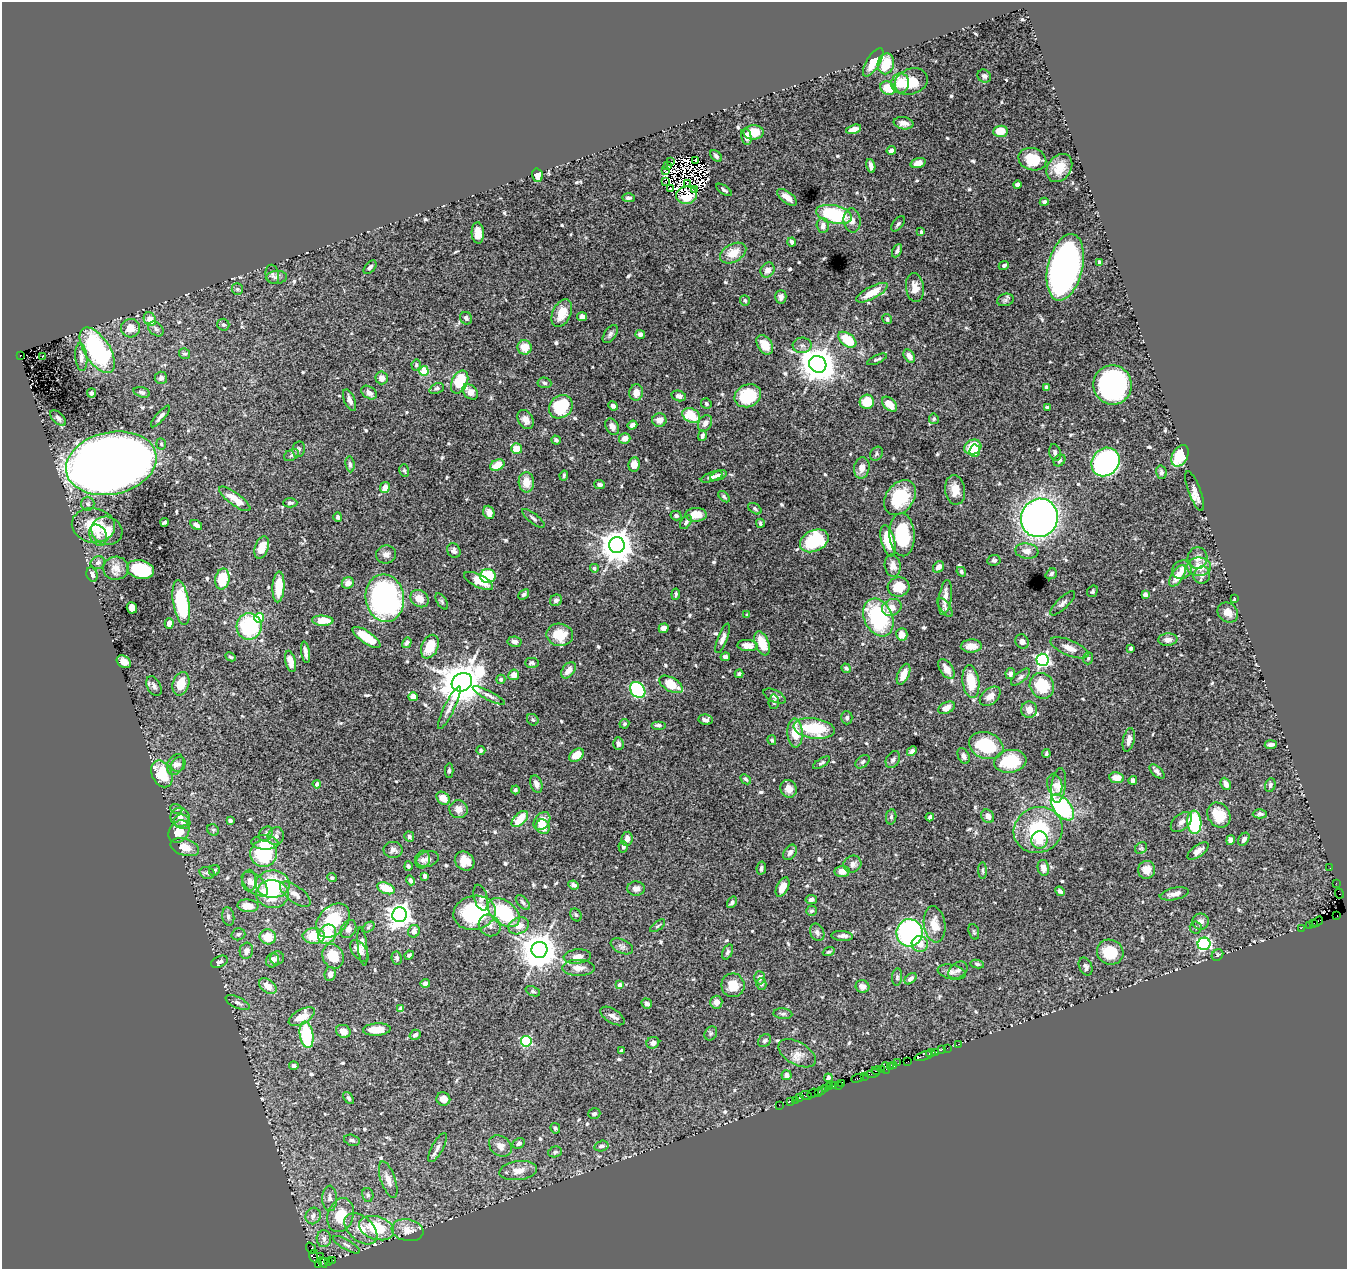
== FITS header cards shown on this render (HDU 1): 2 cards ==
NAXIS1  =                 1345
NAXIS2  =                 1267

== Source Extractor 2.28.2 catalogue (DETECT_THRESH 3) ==
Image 1345 x 1267 px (HDU 1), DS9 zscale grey, 1 PNG px = 1 image px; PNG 1349 x 1271 px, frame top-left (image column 1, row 1267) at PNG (2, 2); each listed source drawn as its Kron ellipse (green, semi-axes under 4 px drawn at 4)
Background 1.96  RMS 0.034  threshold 0.103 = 3 sigma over >= 5 px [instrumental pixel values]
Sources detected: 644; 2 with non-positive FLUX_AUTO (blend fragments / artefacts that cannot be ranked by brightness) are neither listed nor drawn; of the other 642, the 500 brightest by FLUX_AUTO listed and drawn (142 fainter detections omitted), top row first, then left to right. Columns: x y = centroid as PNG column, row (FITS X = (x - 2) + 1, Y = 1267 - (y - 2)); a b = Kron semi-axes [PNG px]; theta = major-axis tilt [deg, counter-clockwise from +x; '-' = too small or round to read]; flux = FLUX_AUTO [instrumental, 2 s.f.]
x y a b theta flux
873 62 16 6 58 32
886 64 10 8 78 69
984 76 7 6 - 6.9
911 81 17 12 21 57
900 83 10 9 - 45
887 88 7 6 - 39
904 123 10 6 -9 17
854 129 8 4 16 20
1000 131 7 5 4 32
754 132 10 7 2 47
746 137 8 5 -78 14
891 150 5 4 - 8.6
716 156 7 4 -45 5.9
1032 159 14 11 -16 60
695 161 3 2 - 3.7
670 162 3 2 - 12
918 163 8 4 16 14
668 165 3 3 - 3.9
871 166 7 4 -75 11
1059 168 15 11 54 35
665 171 4 2 - 4.1
537 175 7 5 -76 17
666 182 3 2 - 4.3
687 183 2 2 - 3.9
1017 184 4 4 - 6.4
670 189 3 3 - 9.8
695 190 4 3 - 6.9
724 190 9 4 -35 5.4
687 195 10 8 10 23
787 197 12 5 -38 21
628 198 6 4 0 5.9
1044 202 4 4 - 7.2
834 214 18 9 -13 190
852 220 12 8 -84 15
898 224 9 5 49 5.8
823 225 7 6 - 13
921 232 3 3 - 4.8
478 233 10 6 -86 21
792 242 4 3 - 5.4
897 251 7 4 64 7.1
733 253 14 9 29 38
1099 262 4 3 - 4.9
1004 265 5 4 - 5.4
370 267 8 5 48 6.7
1065 267 34 17 77 1300
768 270 8 6 54 13
272 274 10 6 -78 6.7
276 277 11 6 3 7
915 287 14 9 -83 24
237 289 6 5 - 4.1
872 293 17 6 28 47
781 297 7 5 89 8.3
745 300 5 5 - 4.8
1005 300 8 6 16 5.6
562 313 14 9 67 40
582 317 5 4 - 13
466 318 6 6 - 7.8
150 319 7 6 - 25
887 319 5 4 - 4.9
223 325 6 6 - 5.4
131 328 9 9 - 27
156 329 9 6 -42 7.6
610 334 10 5 54 7.1
640 334 5 4 - 6.2
847 340 10 6 -36 78
765 345 10 7 -56 35
802 345 9 8 - 9.1
525 347 7 7 - 29
97 350 26 12 -57 330
184 353 5 5 - 4.3
20 356 3 2 - 20
42 356 3 2 - 8.1
909 356 7 5 -53 12
81 357 14 6 -84 14
877 359 10 3 24 4.6
818 364 9 8 - 5000
416 365 5 4 - 5.1
424 371 5 4 - 66
161 378 6 6 - 7.4
382 378 6 6 - 12
460 382 12 7 64 90
544 383 7 5 -5 5
1113 385 20 19 - 500
1046 387 4 3 - 6.4
437 388 7 5 24 5.3
142 392 8 5 -16 6.3
470 392 9 6 -46 21
636 392 8 7 - 22
91 393 4 3 - 5.4
369 393 8 6 -35 11
679 396 7 5 -13 8.6
748 396 14 11 24 91
350 400 11 5 -68 12
867 402 7 7 - 56
706 404 5 5 - 4.7
889 404 9 5 -44 37
613 406 5 4 - 6.3
561 407 13 10 41 120
1047 407 4 2 - 4.1
691 415 9 7 -25 74
160 416 14 4 49 8.4
58 418 10 5 -45 7.1
934 419 5 5 - 4.6
526 420 10 7 -60 16
659 420 7 7 - 16
705 423 8 6 57 9.8
632 425 5 4 - 9.8
612 427 9 6 -58 11
702 436 5 4 - 5.5
625 438 6 5 - 17
556 440 5 4 - 6.1
161 444 5 4 - 3.8
973 447 9 7 28 63
299 449 8 6 81 5.2
517 449 5 5 - 35
975 451 6 5 - 39
1055 453 8 5 -74 8.1
876 454 7 5 56 4.8
291 455 8 5 28 5.5
1180 456 11 7 62 95
1059 460 6 5 - 5.9
1105 462 15 13 48 710
111 463 46 31 12 5300
350 464 8 4 -83 5.9
497 465 7 5 25 31
634 465 7 5 80 14
862 468 11 7 79 18
404 470 6 4 -73 3.7
1161 472 7 5 -76 5.7
718 475 9 4 23 7.3
564 476 5 3 - 3.8
712 477 11 4 19 9.9
526 482 10 8 -86 33
599 485 5 4 - 7.8
385 488 6 5 - 19
955 490 15 10 -83 29
1195 491 21 6 -70 15
724 497 7 4 -44 4.1
900 498 19 14 54 110
235 499 19 6 -36 36
290 503 7 4 1 5.5
88 504 7 6 - 6.5
755 509 7 5 -35 4.4
489 512 7 5 -71 15
696 515 10 7 2 35
676 516 5 4 - 4.8
338 517 5 4 - 4.6
533 518 13 5 -38 7.1
1039 518 19 18 - 1400
164 522 4 3 - 5
686 522 7 5 54 6.5
760 523 4 3 - 4.2
93 525 22 17 -9 73
196 525 6 4 -30 8.7
107 531 16 14 -23 33
98 535 11 8 -62 16
902 535 21 12 -86 120
814 541 15 10 26 170
888 541 16 6 -76 81
617 545 8 8 - 4400
262 547 11 6 71 30
454 551 8 6 -57 7.3
1027 551 12 7 -7 16
386 554 10 9 - 12
1197 558 11 10 - 15
994 560 7 5 7 6.7
98 563 7 6 - 7.8
893 566 11 8 -80 16
938 567 6 5 - 12
1199 567 12 9 2 37
116 568 13 11 1 23
594 568 4 4 - 4.3
140 569 14 9 -13 170
1182 570 10 9 - 17
961 572 5 4 - 5.6
92 574 7 5 -74 12
1051 574 6 5 - 5.6
1202 575 9 8 - 12
488 576 8 7 - 140
1177 576 12 6 57 36
222 579 10 7 79 73
479 581 16 6 -26 28
348 583 6 5 - 14
278 587 15 6 87 52
898 587 11 9 13 45
1092 591 6 5 - 4.2
524 594 6 4 41 5.3
676 594 6 3 84 3.9
1145 594 4 4 - 6.5
945 597 17 6 81 19
385 598 24 19 -82 580
419 599 10 8 -37 24
1234 599 4 3 - 3.7
556 600 6 5 - 7.4
442 601 9 4 -56 4.5
181 603 23 8 -80 160
1062 603 16 5 43 9.5
945 607 11 5 -55 6
132 608 6 5 - 26
892 608 10 8 25 19
1228 612 11 9 -40 21
747 615 3 3 - 3.9
259 618 5 4 - 110
878 618 20 14 -65 210
323 621 10 5 -3 48
169 623 5 4 - 12
249 626 13 12 - 190
664 628 5 4 - 13
902 634 6 5 - 20
560 635 13 11 -9 62
366 637 16 6 -34 71
723 638 16 5 69 10
1168 640 10 6 3 12
515 642 7 5 -8 9.8
1022 642 7 6 - 9.3
407 643 5 4 - 7.8
762 643 12 6 -68 47
748 646 10 5 -4 16
971 646 10 6 2 25
430 647 12 8 66 55
1069 648 20 7 -23 23
1130 648 4 3 - 4.3
305 652 11 4 -81 11
230 657 6 3 -27 4
725 657 5 4 - 7.1
1088 658 6 5 - 4.4
1042 660 6 6 - 490
290 661 11 5 -77 28
124 662 8 5 -34 15
532 663 7 5 -1 5.8
846 668 5 4 - 4.3
946 669 11 6 -55 25
568 670 9 6 52 19
739 674 4 4 - 5.2
904 674 11 5 67 24
1010 674 5 4 - 8.4
514 675 5 5 - 16
1020 677 12 5 40 7.3
501 679 4 4 - 4.2
462 682 10 8 30 8300
971 682 16 8 -81 59
181 684 12 8 74 43
671 684 13 7 -29 58
154 686 11 6 -64 9.2
1042 686 13 12 - 79
638 690 9 6 -48 280
489 695 18 4 -28 9
774 696 12 6 -26 11
990 696 12 7 41 18
413 697 4 4 - 19
774 702 7 5 86 5.7
449 708 23 5 64 16
946 708 9 5 26 19
1029 710 8 8 - 18
847 718 6 5 - 5.4
533 720 6 5 - 4.2
706 720 7 5 -10 7.8
624 724 5 4 - 4.3
658 725 7 3 0 4.8
814 728 21 10 -8 110
795 733 15 7 -88 47
772 740 5 4 - 3.8
1129 740 12 5 77 17
618 744 6 5 - 7.9
1271 745 6 4 5 8.9
986 746 18 13 -19 120
481 750 4 4 - 3.8
912 751 5 4 - 7.7
1046 753 4 3 - 4.2
576 755 8 5 38 33
964 756 8 5 -65 8.1
893 760 9 6 60 6.6
1010 761 16 11 9 94
863 762 8 5 41 5.5
821 763 9 4 32 4.6
178 764 8 6 52 9.1
175 765 11 8 65 13
449 771 7 4 -89 4.2
1157 772 9 5 -43 7.2
162 774 14 10 -65 94
1117 778 7 5 -7 21
746 779 6 3 -43 3.8
1133 780 4 4 - 7.4
317 784 4 4 - 10
536 784 9 5 -70 11
1226 784 6 5 - 11
1055 785 11 7 -77 12
1059 785 17 7 82 15
1270 785 7 5 74 6.5
789 789 9 8 - 19
515 790 4 4 - 4.3
443 798 7 5 -40 27
1062 807 15 8 -51 300
176 809 6 4 -21 4.1
459 809 9 9 - 19
1260 814 7 4 2 6.2
1219 815 13 11 -56 53
988 816 7 6 - 11
180 817 9 9 - 15
891 817 7 5 80 5
930 817 4 3 - 5.1
520 819 10 5 44 61
230 821 4 3 - 6.8
542 821 10 7 51 33
182 822 8 7 - 9.8
1181 822 12 7 42 12
1194 822 11 7 -86 160
543 827 7 6 - 26
213 830 6 5 - 3.8
1038 830 25 22 26 160
179 831 12 9 53 36
266 834 8 6 57 8.1
276 836 9 8 - 12
409 837 5 5 - 6
627 839 7 5 82 13
1244 839 7 5 55 7.4
1039 840 9 8 - 33
1230 840 5 4 - 11
265 842 14 7 -3 30
185 847 15 8 -17 29
623 847 6 4 -86 4.7
1141 848 6 5 - 3.8
393 850 9 8 - 9.8
1198 851 12 5 36 15
790 852 8 6 55 7.8
263 854 13 13 - 180
428 859 11 7 17 12
423 860 9 7 76 8.8
465 861 10 9 - 31
852 864 9 8 - 11
408 866 5 4 - 4.9
761 868 6 5 - 6.8
1043 868 8 5 -78 21
1330 868 2 2 - 11
214 870 5 5 - 5.1
1147 870 9 8 - 22
842 871 7 5 5 18
983 871 8 4 -89 3.8
207 873 8 5 -16 5.2
425 876 4 3 - 7
332 878 5 4 - 4.6
411 880 5 4 - 8.1
249 881 11 7 89 11
1336 883 2 2 - 15
255 884 16 8 -42 23
273 884 17 13 -2 130
574 885 5 4 - 7.2
782 887 10 5 63 22
386 888 9 5 -20 57
636 889 8 7 - 11
1060 891 5 4 - 7.3
1339 893 5 3 - 36
272 894 16 13 -3 94
295 894 18 8 -36 18
1174 894 15 6 12 16
481 898 13 6 -73 8.8
811 899 6 4 11 8.3
523 902 9 5 -47 6.7
732 902 6 4 57 6.4
248 906 10 6 -5 29
811 911 5 5 - 4.6
504 912 18 11 -38 140
474 913 21 17 12 210
400 915 7 7 - 2000
576 915 7 5 -60 4.7
228 916 9 6 -80 8.2
1337 916 3 2 - 29
333 921 19 14 47 100
1201 922 8 8 - 11
1318 922 6 2 35 150
1314 923 2 2 - 32
934 924 18 10 -81 32
490 925 11 10 - 15
1310 925 3 2 - 30
519 926 10 8 24 23
658 926 9 4 37 3.8
368 927 7 4 37 4.1
1196 927 6 6 - 4.7
1301 928 2 2 - 42
348 929 9 7 59 13
414 931 6 5 - 12
817 932 9 7 -66 8.3
974 932 8 5 -72 3.8
909 933 14 13 - 520
238 934 7 6 - 5.3
327 934 10 8 58 59
314 936 11 7 -2 57
842 936 11 5 -4 8.6
268 937 8 7 - 40
920 944 8 8 - 22
1204 944 6 6 - 320
622 946 12 6 -25 8.4
363 947 19 4 -84 13
539 950 8 8 - 5400
246 951 8 6 77 12
359 951 12 7 -52 14
728 952 8 5 64 5.4
829 952 6 4 21 4.2
1110 952 13 12 - 67
409 955 5 4 - 6
1217 955 6 5 - 4.1
333 956 12 10 -65 53
577 956 13 7 6 16
277 958 7 6 - 7.2
397 958 6 5 - 5
273 960 7 6 - 12
219 962 9 5 24 7.7
977 964 7 4 -9 4.8
1086 966 9 6 -65 8.5
578 968 16 8 0 20
958 970 10 7 36 8.2
952 972 14 7 -12 11
330 974 7 5 82 12
897 977 9 5 83 4.8
760 978 6 5 - 8.4
911 979 7 4 43 7.8
425 983 4 4 - 8.2
761 984 6 5 - 5.3
620 985 4 4 - 14
733 985 12 11 - 47
268 986 10 6 -38 23
862 986 7 6 - 11
533 991 7 4 -22 4.3
716 1002 6 6 - 12
238 1003 13 5 -25 9.2
647 1004 5 4 - 7.4
400 1009 4 3 - 11
783 1014 9 5 -5 6
612 1016 13 7 -32 11
302 1017 14 7 30 37
377 1029 14 6 4 44
343 1031 7 6 - 18
711 1033 7 6 - 4.8
307 1035 13 7 -81 130
415 1035 6 5 - 7.8
526 1041 5 5 - 240
765 1041 7 5 45 4.5
653 1043 6 5 - 11
959 1044 3 2 - 62
947 1048 2 2 - 76
941 1050 2 2 - 64
621 1051 3 3 - 4.9
935 1052 3 2 - 160
797 1053 20 11 -29 23
931 1053 4 3 - 110
923 1056 9 2 19 170
908 1061 3 2 - 22
898 1063 2 2 - 6.8
294 1066 4 4 - 6.6
894 1066 3 2 - 72
890 1067 3 2 - 32
886 1068 6 2 -73 59
876 1070 5 3 - 190
882 1070 4 3 - 150
872 1073 7 3 13 580
787 1075 5 5 - 9.7
865 1076 3 2 - 27
828 1078 4 3 - 5.1
857 1078 6 3 23 400
842 1083 3 2 - 84
838 1085 3 2 - 81
834 1086 3 3 - 140
829 1087 2 2 - 29
825 1089 3 2 - 160
822 1091 3 3 - 210
819 1092 3 2 - 44
813 1093 6 3 24 130
806 1096 6 2 -20 46
349 1098 7 4 -52 4.6
800 1098 3 3 - 160
443 1099 7 6 - 18
795 1100 2 2 - 29
790 1101 2 2 - 61
779 1105 2 2 - 16
594 1113 6 5 - 5.6
555 1128 5 4 - 4.5
352 1140 8 5 -14 6
519 1143 6 5 - 7.2
500 1146 12 9 -38 17
601 1146 7 5 15 7.5
437 1148 16 5 62 10
555 1152 7 5 15 4.4
518 1171 19 9 7 27
388 1180 19 7 -71 20
368 1195 7 5 -79 5.4
330 1198 12 7 -89 14
341 1215 17 13 71 60
313 1216 8 7 - 10
377 1228 18 11 -18 95
361 1229 19 12 -41 37
407 1230 16 11 -10 26
324 1239 8 7 - 10
346 1245 15 5 -30 7.9
311 1248 6 2 -50 88
314 1256 6 3 -70 210
320 1256 3 2 - 9.3
333 1260 3 2 - 440
329 1261 3 2 - 22
323 1262 6 3 -55 50
318 1265 3 2 - 83
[142 fainter detections neither listed nor drawn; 2 non-positive-flux detections neither listed nor drawn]